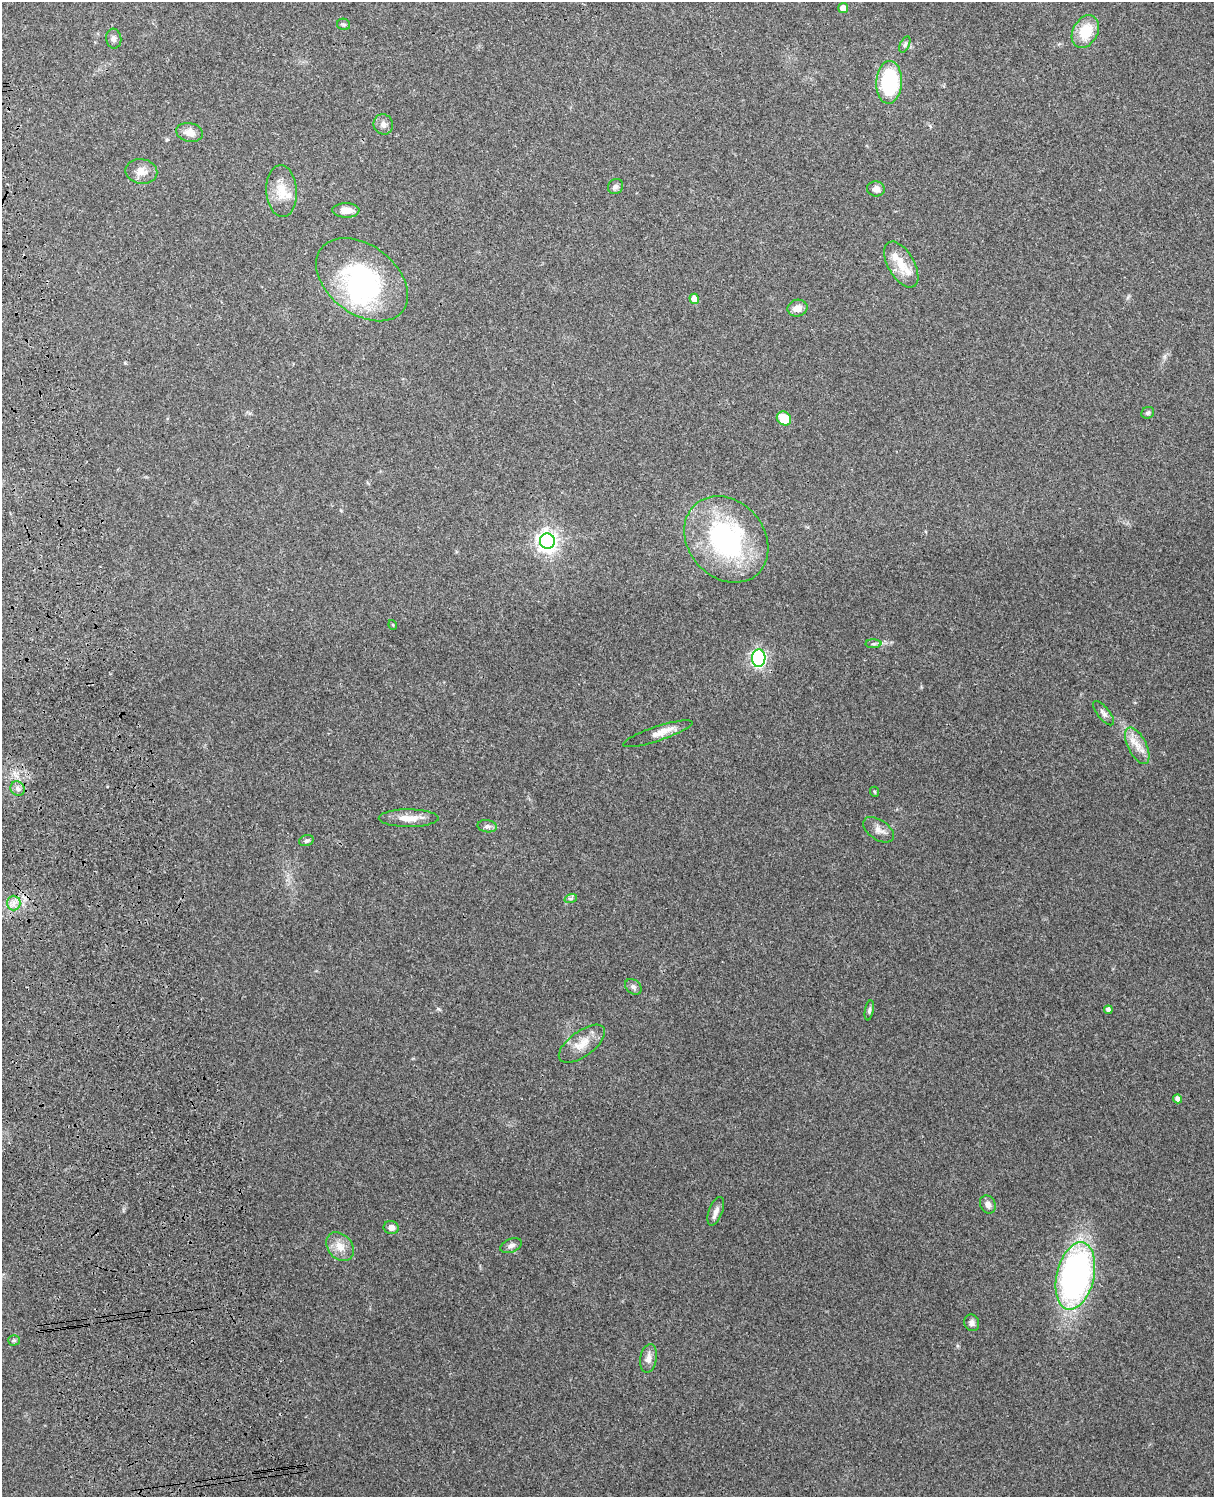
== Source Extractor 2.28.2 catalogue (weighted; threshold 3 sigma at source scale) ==
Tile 7 of 4 x 3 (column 3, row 2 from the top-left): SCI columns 2543-3754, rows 1660-3154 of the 5087 x 4925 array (HDU 1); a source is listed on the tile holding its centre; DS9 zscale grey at full resolution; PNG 1216 x 1499 px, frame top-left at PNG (2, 2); each listed source drawn as its Kron ellipse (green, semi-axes under 4 px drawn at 4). Shown black and unused: <1% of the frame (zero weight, under 3 of 4 exposures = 6% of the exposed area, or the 3 px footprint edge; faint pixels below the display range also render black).
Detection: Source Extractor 2.28.2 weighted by HDU 2 'WHT'; one run over the whole footprint, this tile lists its part. Background 0.285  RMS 0.0093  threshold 0.0419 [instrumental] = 3 sigma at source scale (4.5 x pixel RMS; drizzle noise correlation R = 1.50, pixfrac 1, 0.05/0.05 arcsec/px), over >= 5 px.
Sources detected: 53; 1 inside a brighter object's white glare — neither listed nor drawn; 3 inside a brighter listed object's ellipse — not listed separately; the other 49 listed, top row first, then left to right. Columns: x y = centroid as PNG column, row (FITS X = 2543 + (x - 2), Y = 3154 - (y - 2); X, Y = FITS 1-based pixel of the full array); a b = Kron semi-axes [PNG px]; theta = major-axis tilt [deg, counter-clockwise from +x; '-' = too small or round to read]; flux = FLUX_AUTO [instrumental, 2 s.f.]
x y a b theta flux
843 8 5 5 - 8.5
344 24 6 5 - 1.7
1085 31 17 12 61 27
114 39 10 7 -84 3.4
905 45 8 4 64 1.8
889 82 21 13 87 82
383 124 10 9 - 4.4
189 132 13 9 -12 8.5
141 171 16 12 -10 9.1
616 187 8 7 - 2.7
876 189 9 7 -5 4.9
282 191 26 15 -87 18
346 210 13 7 -1 9.1
901 265 25 13 -60 16
362 280 51 34 -38 140
694 299 5 4 - 12
797 308 10 8 14 7.4
1148 413 6 5 - 1.9
784 418 7 6 - 22
726 539 47 38 -49 150
547 541 8 7 - 570
393 625 5 3 - 0.77
873 644 8 4 1 2
759 658 9 6 86 230
1103 713 15 6 -52 3.7
658 734 36 7 18 9.7
1137 746 20 9 -63 11
18 789 8 6 -50 3.6
875 792 5 3 - 0.95
409 818 30 9 0 12
487 826 10 6 -9 3.2
879 830 17 10 -34 6.7
306 841 7 5 18 2
571 898 6 4 19 1.8
14 903 7 7 - 4.6
633 987 9 7 -40 2.9
869 1010 10 4 79 2
1108 1010 4 4 - 3.1
582 1044 27 12 36 15
1178 1099 4 4 - 4.8
988 1204 9 7 -61 4.6
716 1211 15 7 69 5.3
391 1228 8 6 -11 4.5
511 1246 11 6 23 4
340 1247 16 12 -49 11
1075 1276 34 18 77 330
972 1323 8 7 - 3.4
14 1340 5 5 - 1.4
648 1358 14 8 80 6.5
Unlisted compact peaks at least as high as the median listed source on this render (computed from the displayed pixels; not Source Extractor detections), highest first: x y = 438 1009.